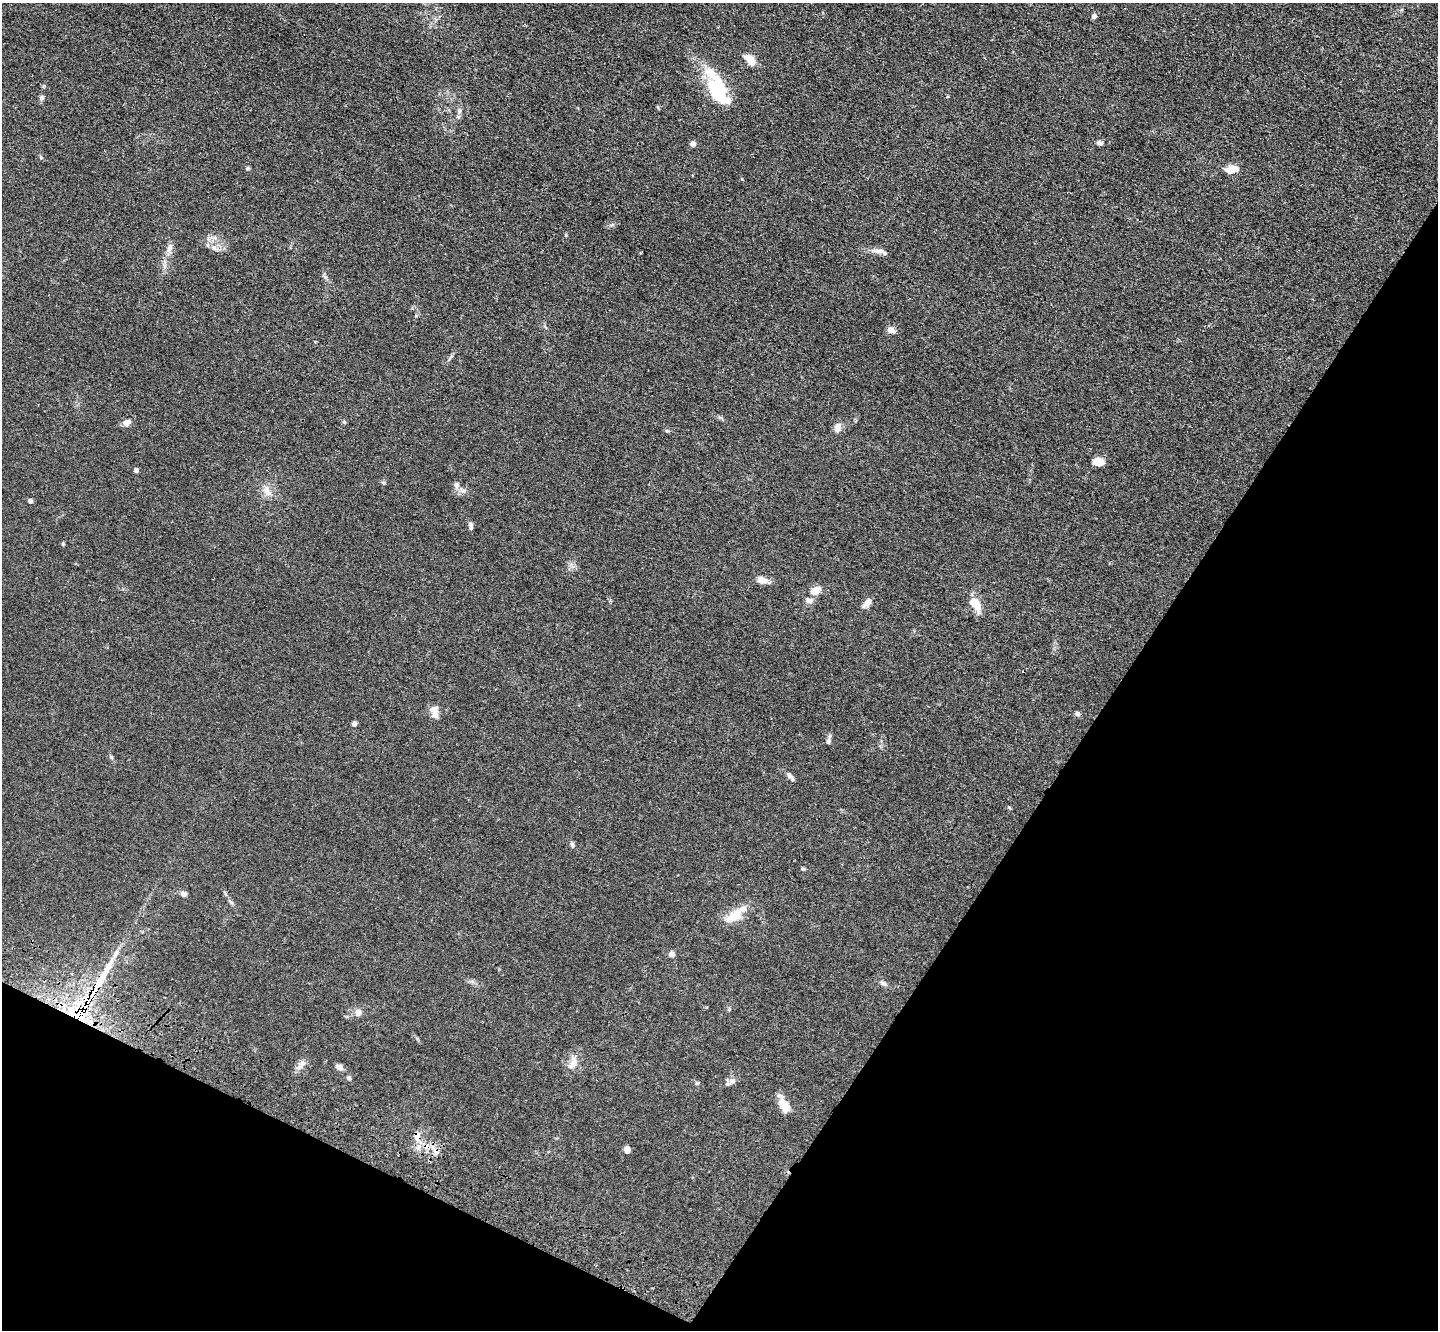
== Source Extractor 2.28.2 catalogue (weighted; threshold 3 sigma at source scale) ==
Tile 15 of 4 x 4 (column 3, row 4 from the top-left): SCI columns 2924-4359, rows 374-1701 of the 5849 x 5918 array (HDU 1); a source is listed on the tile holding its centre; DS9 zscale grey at full resolution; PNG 1440 x 1332 px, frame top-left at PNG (2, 3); no overlay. Shown black and unused: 29% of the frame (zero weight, under 3 of 4 exposures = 5% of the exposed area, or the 3 px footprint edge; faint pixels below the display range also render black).
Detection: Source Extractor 2.28.2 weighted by HDU 2 'WHT'; one run over the whole footprint, this tile lists its part. Background 0.0331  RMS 0.0043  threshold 0.0194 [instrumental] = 3 sigma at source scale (4.5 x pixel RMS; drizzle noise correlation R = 1.50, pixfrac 1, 0.05/0.05 arcsec/px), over >= 5 px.
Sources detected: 57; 2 inside a brighter object's white glare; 1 cosmic-ray / hot-pixel residue — not listed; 1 inside a brighter listed object's ellipse — not listed separately; the other 53 listed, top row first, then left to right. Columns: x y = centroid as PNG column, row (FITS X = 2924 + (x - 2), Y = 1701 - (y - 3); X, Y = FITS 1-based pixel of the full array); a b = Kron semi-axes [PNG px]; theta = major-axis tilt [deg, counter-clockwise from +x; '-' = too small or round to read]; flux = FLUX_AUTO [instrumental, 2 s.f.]
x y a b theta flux
1094 16 6 6 - 1.1
750 60 9 6 -51 8.7
714 87 26 18 -18 14
42 98 7 6 - 1.1
459 111 7 5 -69 1
1100 143 7 5 -12 1.3
693 144 7 6 - 1.1
41 157 5 4 - 0.52
248 168 6 4 44 0.51
1232 169 16 9 11 4.8
214 238 7 4 18 1
208 245 6 4 -71 0.64
169 248 14 7 70 2.3
879 251 18 6 -3 2.5
891 330 7 6 - 3.1
127 422 10 7 25 2.2
838 427 12 8 71 2.6
1098 462 11 8 -3 4.6
136 470 4 4 - 1.6
457 485 9 7 85 1.6
267 491 15 8 -68 3.2
30 501 4 4 - 1.7
471 526 8 5 -84 1.5
762 580 12 8 -14 3.2
815 591 11 8 25 4.4
809 600 10 7 -9 2
867 603 14 7 52 2.5
976 604 19 10 -59 6.2
434 712 18 9 -84 3.2
1078 714 6 5 - 1.2
354 724 5 5 - 1.4
828 740 12 5 76 1.2
111 757 6 4 -71 0.58
789 775 10 6 -67 1.4
572 845 8 6 -61 1
803 869 5 4 - 0.54
183 894 8 7 - 1.3
735 915 31 11 37 8.3
672 954 6 6 - 1.9
100 981 49 10 58 17
883 983 10 5 -33 1.4
358 1012 8 7 - 2.5
79 1015 31 27 19 31
572 1063 16 8 79 3.2
302 1064 13 10 51 2.5
339 1067 8 6 -33 2
349 1078 5 5 - 0.65
732 1081 11 7 22 1.8
697 1083 5 5 - 0.61
784 1105 16 10 -60 6.6
417 1136 11 8 84 2.7
627 1150 6 5 - 2.5
436 1151 8 7 - 2
Overlapping masked pixels (flux is a lower limit): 4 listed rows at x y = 100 981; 79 1015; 417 1136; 436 1151
Unlisted compact peaks at least as high as the median listed source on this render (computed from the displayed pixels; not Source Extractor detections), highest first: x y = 344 422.